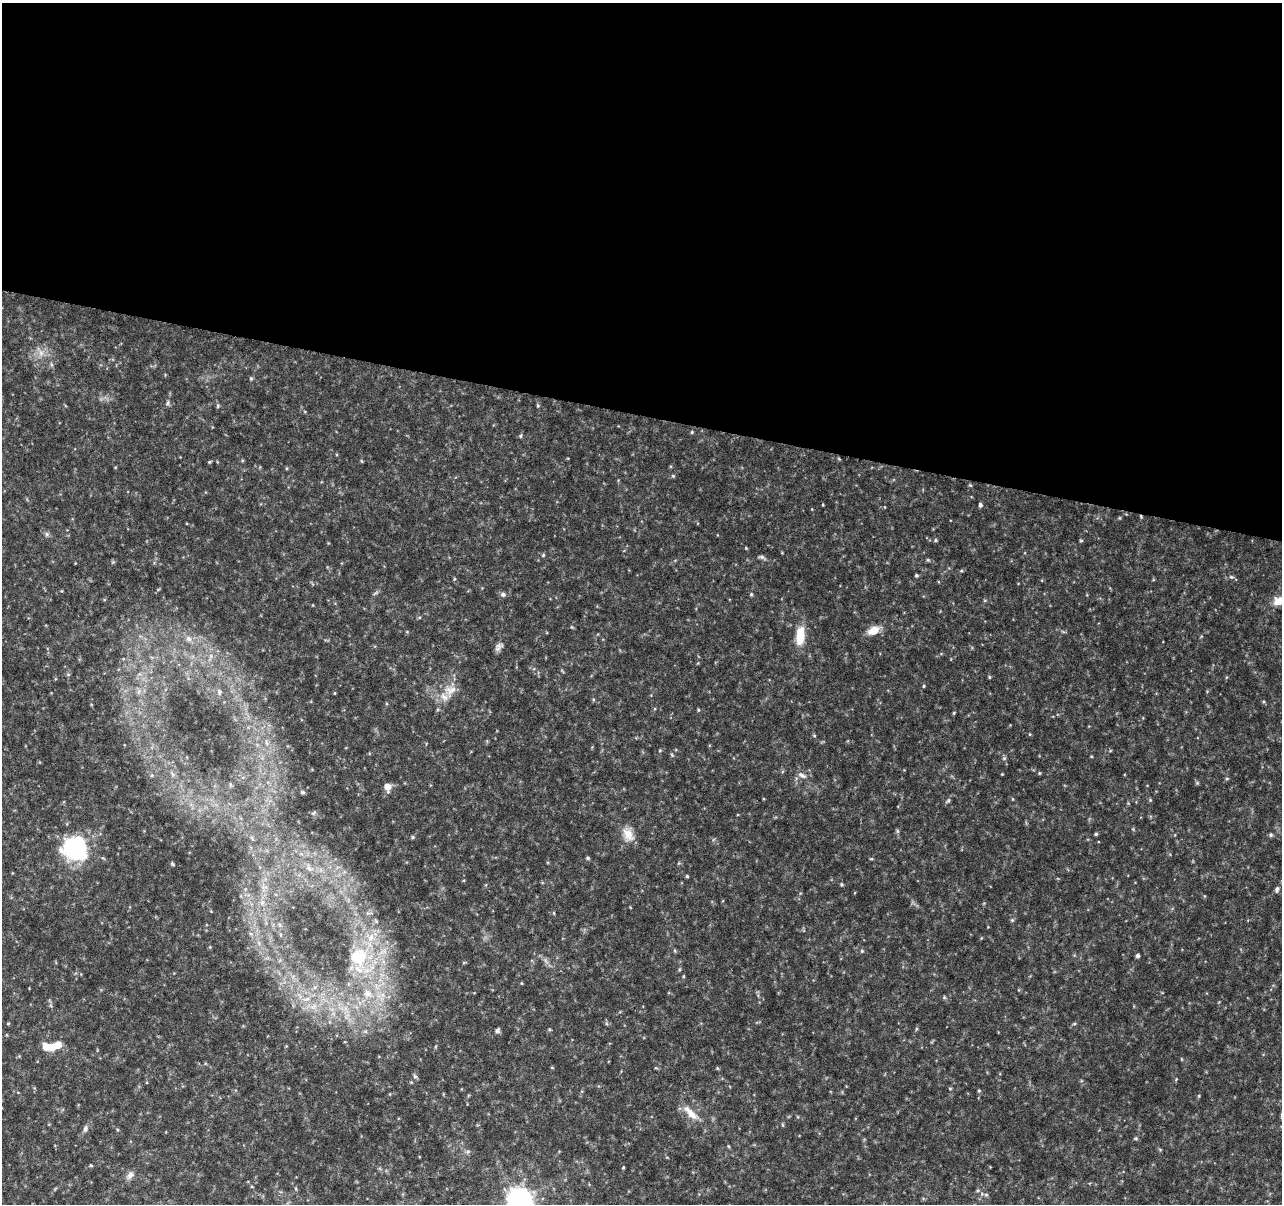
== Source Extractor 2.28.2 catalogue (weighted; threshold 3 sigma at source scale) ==
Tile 3 of 4 x 4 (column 3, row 1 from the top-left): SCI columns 2563-3842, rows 3832-5033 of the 5138 x 5324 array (HDU 1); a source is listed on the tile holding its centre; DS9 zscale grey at full resolution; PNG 1284 x 1206 px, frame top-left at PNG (2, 3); no overlay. Shown black and unused: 34% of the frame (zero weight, under 4 of 8 exposures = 1% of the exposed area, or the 3 px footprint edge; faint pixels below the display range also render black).
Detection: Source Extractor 2.28.2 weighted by HDU 2 'WHT'; one run over the whole footprint, this tile lists its part. Background 0.0619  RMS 0.0032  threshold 0.0132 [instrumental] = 3 sigma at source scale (4.09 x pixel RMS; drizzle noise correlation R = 1.36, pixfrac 0.8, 0.0396/0.0396 arcsec/px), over >= 5 px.
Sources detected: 116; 2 too faint to see at this stretch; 1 inside a brighter object's white glare — not listed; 2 inside a brighter listed object's ellipse — not listed separately; the other 111 listed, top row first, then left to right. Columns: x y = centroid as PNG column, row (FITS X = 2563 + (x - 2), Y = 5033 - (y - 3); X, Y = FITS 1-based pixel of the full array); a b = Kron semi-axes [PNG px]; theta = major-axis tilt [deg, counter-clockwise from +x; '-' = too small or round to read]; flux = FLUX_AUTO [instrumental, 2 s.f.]
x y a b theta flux
51 364 6 4 -71 0.45
251 378 6 4 -70 0.41
168 403 7 5 70 0.58
538 405 5 4 - 0.39
218 406 6 4 90 0.4
692 432 4 4 - 0.31
520 436 6 4 74 0.38
839 459 5 3 - 0.25
362 461 5 3 - 0.27
209 462 4 4 - 0.3
673 476 5 4 - 0.39
970 485 6 3 -43 0.31
823 505 4 3 - 0.22
980 505 5 4 - 0.72
47 534 7 6 - 0.66
936 540 5 4 - 0.43
1081 541 5 3 - 0.3
746 548 4 3 - 0.26
543 555 5 4 - 0.38
762 557 8 5 -30 0.76
928 560 5 4 - 0.36
961 571 6 3 18 0.33
916 575 4 3 - 0.46
1231 577 7 5 -20 0.61
454 579 5 3 - 0.27
503 594 6 5 - 0.88
751 594 5 4 - 0.34
1281 600 21 10 12 5.1
419 618 5 3 - 0.32
874 630 13 8 27 3.9
800 636 19 9 86 7.4
188 639 9 7 -58 1.5
499 647 12 7 49 1.2
211 656 5 5 - 0.71
989 677 4 4 - 0.3
924 686 4 4 - 0.29
450 690 19 15 51 4.5
139 691 7 4 71 0.7
219 692 10 4 -86 0.65
335 693 5 3 - 0.23
438 709 5 3 - 0.33
698 710 5 3 - 0.29
954 713 5 3 - 0.3
1030 734 5 3 - 0.26
814 736 5 3 - 0.26
266 742 9 4 -89 0.78
660 750 5 3 - 0.28
1004 758 6 3 18 0.37
1039 773 4 4 - 0.3
1002 774 3 3 - 0.22
802 775 13 6 -24 1.3
1197 783 5 5 - 0.36
230 785 6 4 -89 0.42
387 787 10 8 -78 2.2
303 792 6 4 -2 0.48
1013 799 5 3 - 0.23
1150 800 5 4 - 0.31
948 801 7 5 62 0.59
314 813 8 5 27 0.55
897 831 7 4 -71 0.42
628 834 20 13 -72 3.8
1096 834 4 4 - 0.41
1271 835 5 5 - 0.51
413 837 5 4 - 0.39
252 838 8 3 -45 0.48
75 848 25 22 -20 32
588 858 5 4 - 0.47
871 859 5 3 - 0.26
172 864 5 4 - 0.39
309 869 10 6 -48 1.3
687 876 4 4 - 0.37
842 884 5 3 - 0.33
1277 889 9 5 74 0.72
262 902 8 6 67 1.2
1012 920 5 5 - 0.41
251 934 7 4 -19 0.55
210 947 4 4 - 0.25
862 951 5 4 - 0.34
1137 956 4 4 - 0.72
359 957 28 24 74 16
683 976 5 3 - 0.27
521 983 4 3 - 0.24
368 993 17 13 -56 6
382 995 22 7 15 4
944 997 5 4 - 0.36
306 999 12 6 18 2
313 1006 11 8 27 2.8
345 1010 18 8 -75 4.2
8 1024 5 3 - 0.24
1074 1024 5 3 - 0.33
549 1029 4 3 - 0.3
498 1031 6 5 - 0.74
58 1044 12 8 38 3.1
46 1046 8 7 - 3.8
717 1068 6 3 -71 0.27
415 1076 7 5 -62 0.58
411 1082 4 4 - 0.26
950 1089 5 3 - 0.29
979 1091 5 4 - 0.35
690 1113 27 9 -45 4.2
783 1125 6 4 -88 0.33
85 1129 10 6 64 0.96
1136 1138 5 4 - 0.35
728 1146 5 3 - 0.3
468 1151 6 4 19 0.52
91 1165 4 3 - 0.31
623 1167 4 3 - 0.29
130 1175 12 8 55 1.5
252 1187 5 3 - 0.27
986 1195 6 4 -1 0.49
519 1201 9 8 - 300
Isophote crosses this tile's border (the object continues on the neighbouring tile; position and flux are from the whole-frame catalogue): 2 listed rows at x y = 1281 600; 519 1201